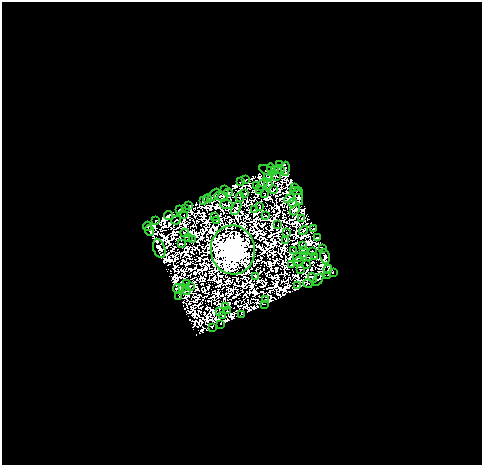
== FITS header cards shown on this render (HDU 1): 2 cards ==
NAXIS1  =                  480
NAXIS2  =                  463

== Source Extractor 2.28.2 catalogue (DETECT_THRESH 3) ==
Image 480 x 463 px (HDU 1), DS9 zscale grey, 1 PNG px = 1 image px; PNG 484 x 467 px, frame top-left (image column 1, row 463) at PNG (2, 2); each listed source drawn as its Kron ellipse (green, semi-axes under 4 px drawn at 4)
Background 1.32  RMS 7.2e-04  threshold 0.00216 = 3 sigma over >= 5 px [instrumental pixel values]
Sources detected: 204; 108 with non-positive FLUX_AUTO (blend fragments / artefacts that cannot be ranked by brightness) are neither listed nor drawn; the other 96 listed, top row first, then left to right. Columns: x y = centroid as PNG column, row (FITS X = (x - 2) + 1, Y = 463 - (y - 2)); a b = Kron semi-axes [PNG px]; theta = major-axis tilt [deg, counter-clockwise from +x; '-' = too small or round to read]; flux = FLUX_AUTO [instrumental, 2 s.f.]
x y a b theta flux
279 164 3 2 - 68
271 168 5 3 - 55
280 169 4 2 - 11
285 169 7 3 85 37
266 170 7 2 -29 48
275 171 3 2 - 40
276 176 2 2 - 65
267 177 3 3 - 28
246 179 3 2 - 7.3
241 181 4 3 - 17
262 184 7 3 54 72
268 184 5 3 - 21
256 185 3 2 - 52
294 188 3 2 - 12
224 189 2 2 - 33
260 189 3 2 - 8.6
273 189 4 2 - 28
296 191 6 2 3 15
228 193 4 3 - 8.4
244 194 4 3 - 0.083
265 194 2 2 - 2.4
214 195 7 4 48 26
221 196 7 2 1 26
298 196 8 4 -72 210
240 197 4 2 - 34
207 198 4 2 - 3.8
290 199 6 3 25 53
203 201 3 3 - 3.7
293 203 4 2 - 85
189 205 3 3 - 21
226 205 6 2 -5 44
259 206 4 2 - 4.7
186 208 3 2 - 29
236 208 7 3 64 5.9
179 209 3 2 - 31
255 210 3 2 - 14
295 210 6 4 48 33
184 215 3 2 - 16
169 216 4 4 - 66
215 216 2 2 - 5.6
266 216 2 2 - 32
302 219 2 2 - 11
156 220 3 2 - 34
176 220 5 2 - 19
216 220 3 2 - 20
278 225 3 2 - 61
147 226 4 3 - 99
313 229 4 2 - 46
303 230 4 2 - 7.8
150 231 5 3 - 230
185 233 4 3 - 18
286 233 3 2 - 0.89
188 238 3 2 - 9
317 238 4 2 - 120
193 240 2 2 - 21
286 241 3 2 - 19
181 244 3 2 - 14
302 245 3 2 - 32
322 248 3 2 - 46
159 249 9 5 -73 52
233 250 24 22 -84 300000
303 250 3 2 - 16
293 251 2 2 - 44
312 252 3 2 - 17
303 255 2 2 - 51
315 256 3 2 - 160
325 257 8 4 -82 210
297 258 5 2 - 10
309 258 3 2 - 26
299 261 5 2 - 20
307 264 3 2 - 0.69
292 265 4 2 - 41
300 269 2 2 - 14
328 269 5 2 - 61
333 272 4 2 - 40
328 275 3 2 - 13
255 276 3 2 - 49
312 278 5 2 - 13
318 280 7 2 54 8.3
187 283 3 2 - 83
308 283 5 3 - 40
190 286 2 2 - 15
298 286 4 2 - 55
183 287 2 2 - 11
178 288 5 2 - 25
186 291 4 2 - 34
179 297 2 2 - 3.7
265 299 3 2 - 24
264 305 3 2 - 4.8
226 307 2 2 - 4.8
228 310 3 2 - 10
220 312 2 2 - 17
241 314 3 2 - 19
223 315 4 2 - 16
221 324 2 2 - 16
212 327 3 2 - 7.7
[108 non-positive-flux detections neither listed nor drawn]